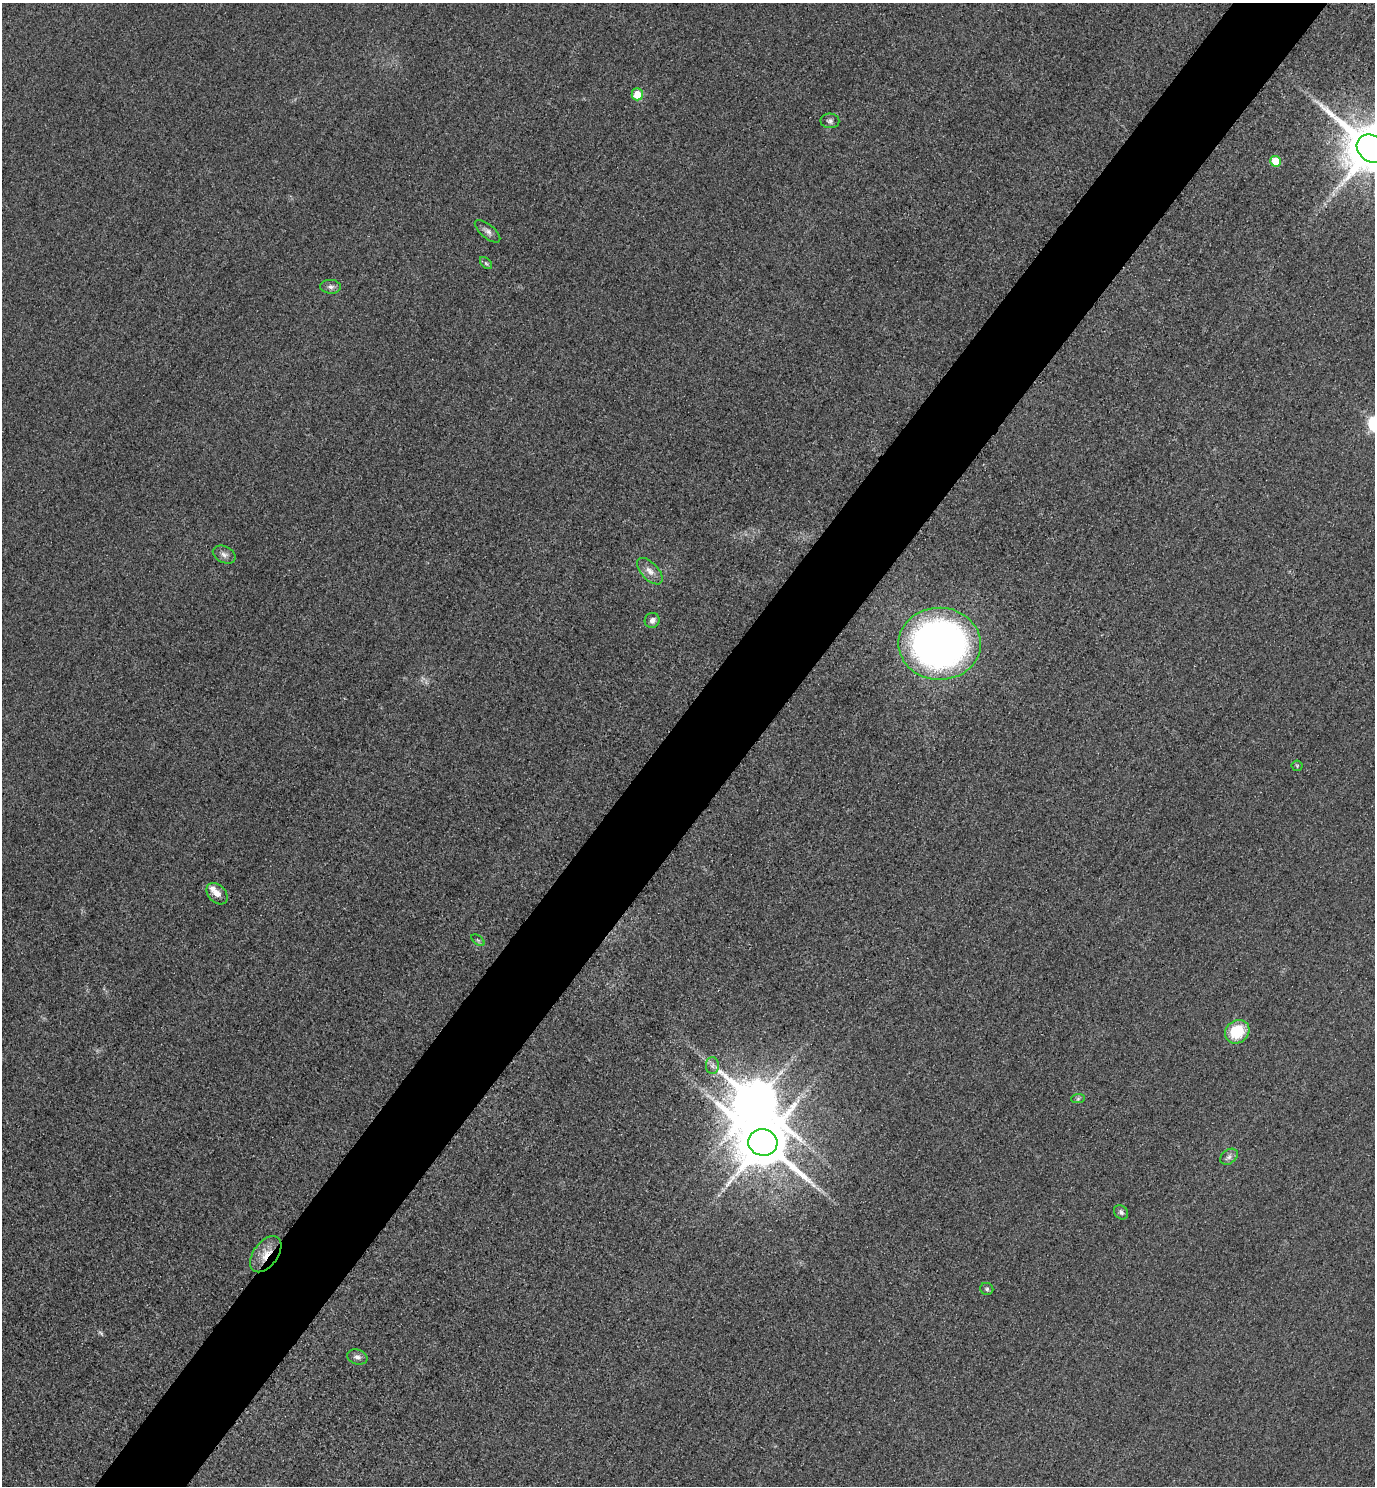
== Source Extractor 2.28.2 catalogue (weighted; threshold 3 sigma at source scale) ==
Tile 10 of 4 x 4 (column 2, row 3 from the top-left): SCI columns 1697-3069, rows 1514-2997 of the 5996 x 5993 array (HDU 1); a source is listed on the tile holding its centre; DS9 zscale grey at full resolution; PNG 1377 x 1488 px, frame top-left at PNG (2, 3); each listed source drawn as its Kron ellipse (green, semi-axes under 4 px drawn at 4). Shown black and unused: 7% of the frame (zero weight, under 3 of 4 exposures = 3% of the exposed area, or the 3 px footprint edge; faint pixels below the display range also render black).
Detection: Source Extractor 2.28.2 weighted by HDU 2 'WHT'; one run over the whole footprint, this tile lists its part. Background 0.051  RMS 0.017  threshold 0.0752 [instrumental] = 3 sigma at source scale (4.5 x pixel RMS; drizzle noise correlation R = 1.50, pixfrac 1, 0.05/0.05 arcsec/px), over >= 5 px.
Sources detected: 27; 2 too faint to see at this stretch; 1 inside a brighter object's white glare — neither listed nor drawn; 1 inside a brighter listed object's ellipse — not listed separately; the other 23 listed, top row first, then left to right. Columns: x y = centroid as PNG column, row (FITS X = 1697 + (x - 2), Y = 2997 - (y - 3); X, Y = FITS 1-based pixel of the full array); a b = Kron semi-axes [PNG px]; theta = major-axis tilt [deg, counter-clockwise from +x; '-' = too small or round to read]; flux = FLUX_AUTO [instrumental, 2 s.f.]
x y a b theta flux
637 94 6 5 - 29
830 121 9 7 -1 5.6
1372 149 16 13 -39 12000
1275 161 5 5 - 43
487 231 15 6 -39 8
486 263 7 4 -45 2.9
331 287 10 7 -2 6.1
224 555 12 8 -27 8
650 571 16 8 -47 14
652 620 8 7 - 8.6
940 644 41 36 -1 970
1297 766 5 5 - 2.1
217 894 12 8 -47 13
478 940 7 4 -37 2.5
1237 1032 13 11 38 59
712 1066 8 6 90 6.1
1078 1099 7 4 2 3.3
763 1142 14 13 - 11000
1229 1157 10 7 38 6.7
1121 1212 8 6 -45 4.6
266 1254 20 12 53 28
987 1289 6 6 - 3.4
357 1357 10 7 -15 6.6
Overlapping masked pixels (flux is a lower limit): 1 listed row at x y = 266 1254
Isophote crosses this tile's border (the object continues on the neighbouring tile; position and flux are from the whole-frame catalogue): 1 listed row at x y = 1372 149